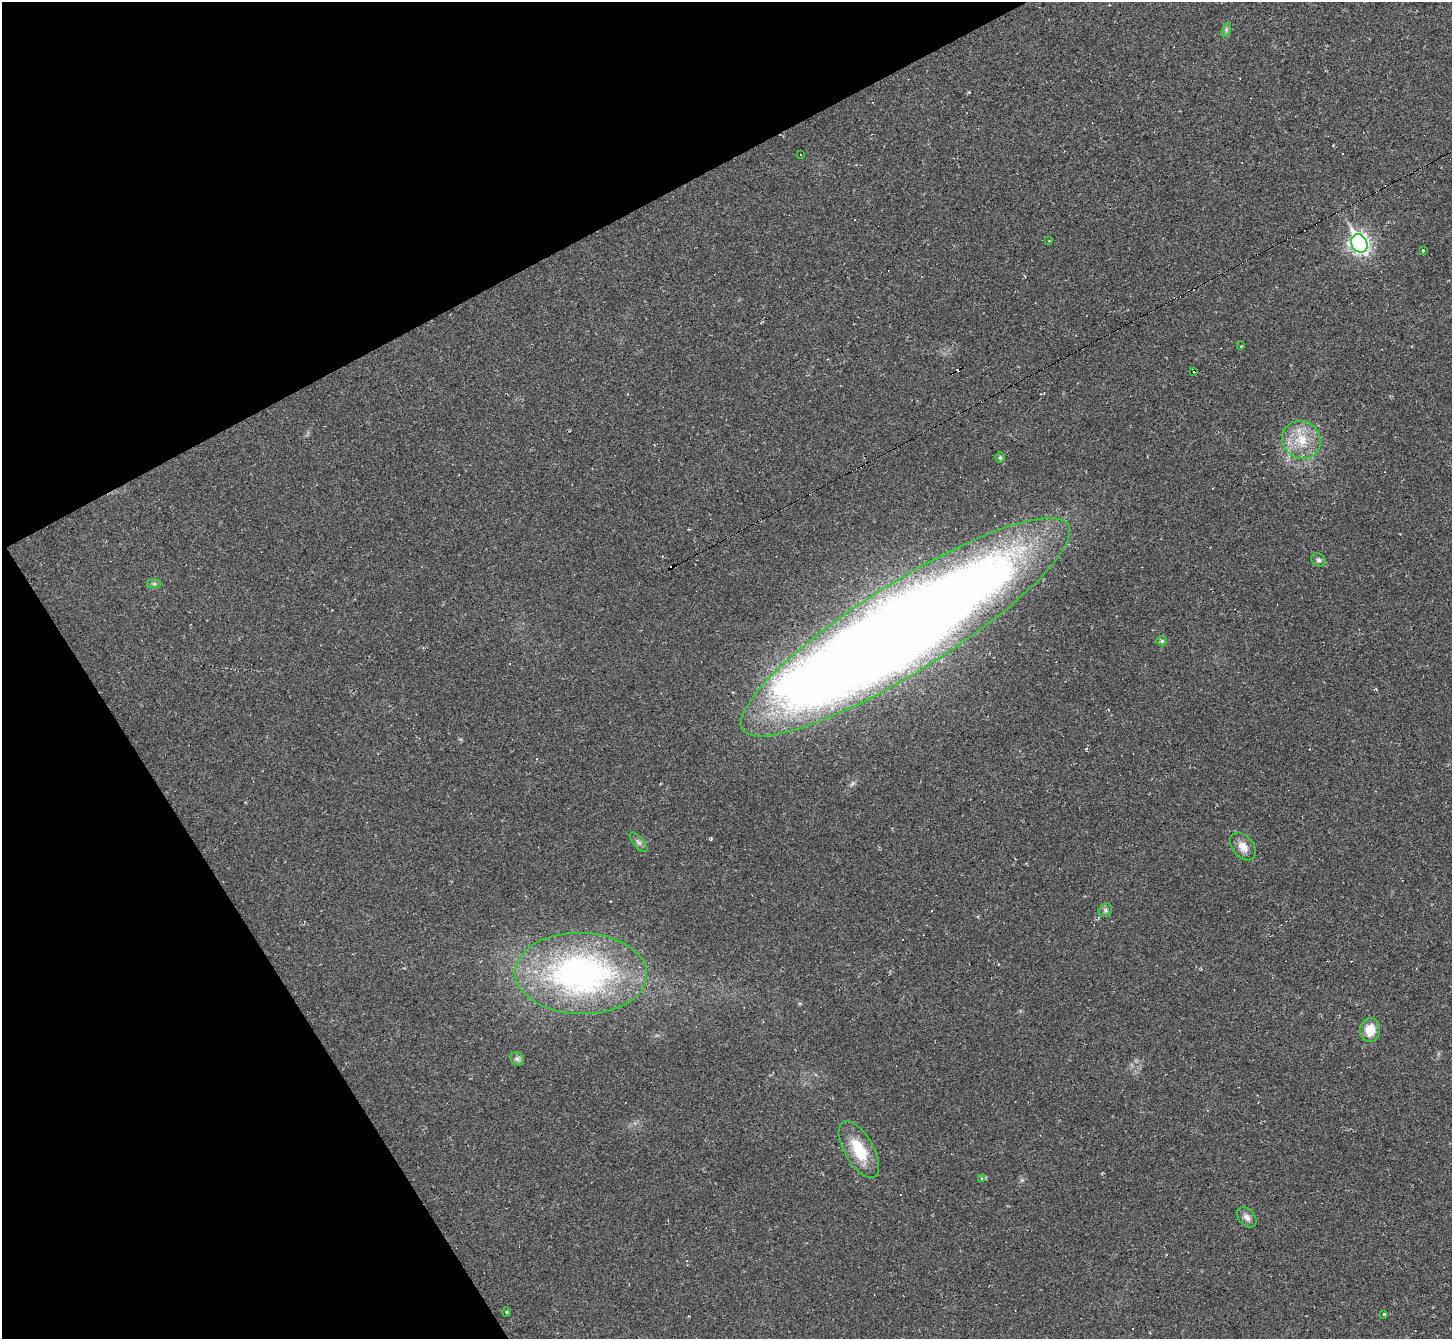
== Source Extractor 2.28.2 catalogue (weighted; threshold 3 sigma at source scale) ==
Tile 5 of 4 x 4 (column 1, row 2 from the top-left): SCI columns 1-1450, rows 2828-4164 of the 5799 x 5790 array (HDU 1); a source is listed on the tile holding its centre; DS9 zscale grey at full resolution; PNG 1454 x 1341 px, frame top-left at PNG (2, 2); each listed source drawn as its Kron ellipse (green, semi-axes under 4 px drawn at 4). Shown black and unused: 25% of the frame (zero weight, under 2 of 3 exposures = <1% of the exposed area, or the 3 px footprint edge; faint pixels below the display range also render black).
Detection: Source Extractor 2.28.2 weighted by HDU 2 'WHT'; one run over the whole footprint, this tile lists its part. Background 0.0951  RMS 0.008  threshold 0.0359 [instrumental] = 3 sigma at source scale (4.5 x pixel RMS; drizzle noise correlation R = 1.50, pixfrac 1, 0.05/0.05 arcsec/px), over >= 5 px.
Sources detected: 43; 1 inside a brighter object's white glare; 17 cosmic-ray / hot-pixel residue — neither listed nor drawn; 1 inside a brighter listed object's ellipse — not listed separately; the other 24 listed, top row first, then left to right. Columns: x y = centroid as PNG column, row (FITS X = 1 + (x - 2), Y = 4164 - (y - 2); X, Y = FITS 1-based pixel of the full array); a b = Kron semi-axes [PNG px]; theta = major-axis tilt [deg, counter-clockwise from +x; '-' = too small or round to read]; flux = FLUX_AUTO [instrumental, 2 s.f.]
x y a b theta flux
1226 30 7 4 72 1.6
800 155 3 3 - 2
1049 241 3 2 - 1.2
1359 243 9 8 - 330
1423 250 4 3 - 2
1241 346 3 2 - 1.8
1193 372 3 2 - 1.4
1301 440 20 18 -43 21
1000 457 5 4 - 1.6
1318 560 7 6 - 2.1
154 584 7 4 0 1.6
905 627 192 44 32 2300
1162 641 5 5 - 1.3
639 842 12 5 -50 2.5
1243 846 16 10 -50 8.3
1105 910 7 6 - 1.9
581 974 66 40 -2 260
1370 1030 12 10 88 13
517 1059 7 6 - 2
859 1150 32 14 -60 28
981 1178 3 3 - 0.98
1247 1217 11 8 -47 4.2
506 1312 4 4 - 0.91
1384 1315 3 3 - 11
Overlapping masked pixels (flux is a lower limit): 1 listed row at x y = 905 627